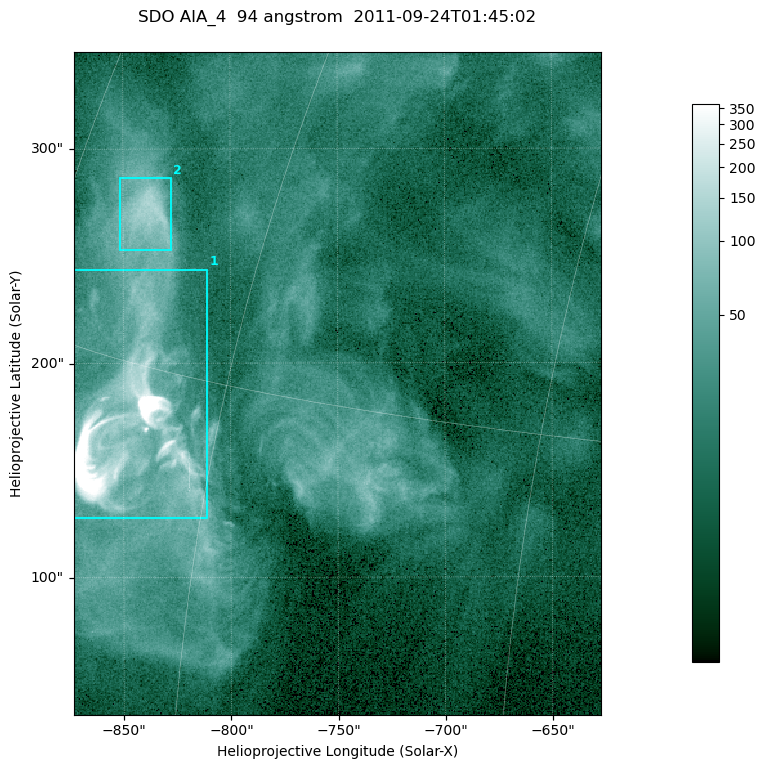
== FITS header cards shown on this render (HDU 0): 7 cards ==
TELESCOP= 'SDO     '           /
INSTRUME= 'AIA_4   '           /
WAVELNTH=                   94 /
WAVEUNIT= 'angstrom'           /
DATE-OBS= '2011-09-24T01:45:02.12' /
CTYPE1  = 'HPLN-TAN'           /
CTYPE2  = 'HPLT-TAN'           /

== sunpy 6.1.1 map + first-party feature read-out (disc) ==
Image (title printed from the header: SDO AIA_4  94 angstrom  2011-09-24T01:45:02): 410 x 515 px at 0.6 arcsec/px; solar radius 956 arcsec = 1594 px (partial field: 2.6% of the solar disc is inside the frame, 100% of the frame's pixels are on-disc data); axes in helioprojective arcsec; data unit not stated in the header (colour bar unlabelled)
Pointing: header CRPIX1/2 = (2058.48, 2043.05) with CRVAL1/2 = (0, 0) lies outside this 410 x 515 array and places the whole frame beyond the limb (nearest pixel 1.41 R_sun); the SolarSoft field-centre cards XCEN/YCEN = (-750.2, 190.4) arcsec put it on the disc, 1311 arcsec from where CRPIX/CRVAL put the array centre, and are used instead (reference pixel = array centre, CRVAL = XCEN/YCEN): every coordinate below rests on XCEN/YCEN
Orientation: roll -0.138 deg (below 1 deg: not rotated)
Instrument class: DISC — disc imager (sunpy class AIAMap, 94 A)
Bright regions (active regions / flare kernels): reference = the on-disc median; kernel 3 px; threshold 5 sigma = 54.4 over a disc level ~14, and >= 1.15x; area >= 211 px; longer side >= 5 px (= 3 arcsec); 2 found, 2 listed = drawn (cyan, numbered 1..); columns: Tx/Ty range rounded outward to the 2 arcsec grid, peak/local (2 s.f.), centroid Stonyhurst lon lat
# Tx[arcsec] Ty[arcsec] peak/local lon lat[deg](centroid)
1 -874..-810 128..244 80 -65 +13
2 -852..-826 252..288 11 -68 +19